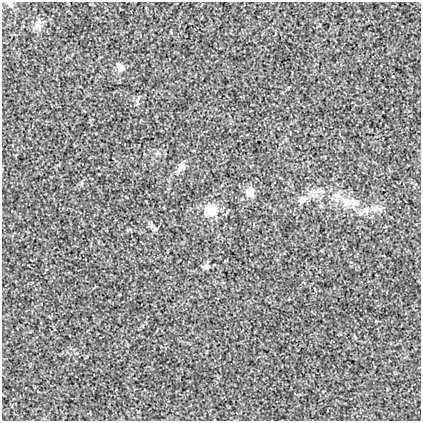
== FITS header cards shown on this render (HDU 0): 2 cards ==
NAXIS1  =                  419
NAXIS2  =                  419

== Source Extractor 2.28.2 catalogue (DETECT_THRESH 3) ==
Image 419 x 419 px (HDU 0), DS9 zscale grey, 1 PNG px = 1 image px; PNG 423 x 423 px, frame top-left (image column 1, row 419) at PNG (2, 2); no overlay
Background 0.00128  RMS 0.017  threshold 0.0521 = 3 sigma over >= 5 px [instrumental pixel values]
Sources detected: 11; all 11 listed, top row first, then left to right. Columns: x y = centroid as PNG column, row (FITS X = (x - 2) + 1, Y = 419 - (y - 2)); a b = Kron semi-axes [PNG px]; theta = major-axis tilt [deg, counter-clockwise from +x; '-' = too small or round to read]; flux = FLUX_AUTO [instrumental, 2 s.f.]
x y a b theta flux
10 4 10 5 -45 2.7
38 25 12 10 76 6.7
121 67 8 7 - 7.3
181 168 16 8 45 6.5
250 192 12 9 -68 9.1
302 199 11 9 12 6.5
346 201 16 11 -35 17
376 208 15 7 -3 7.5
211 210 16 14 29 21
366 210 12 8 3 7.9
207 266 8 7 - 4.1